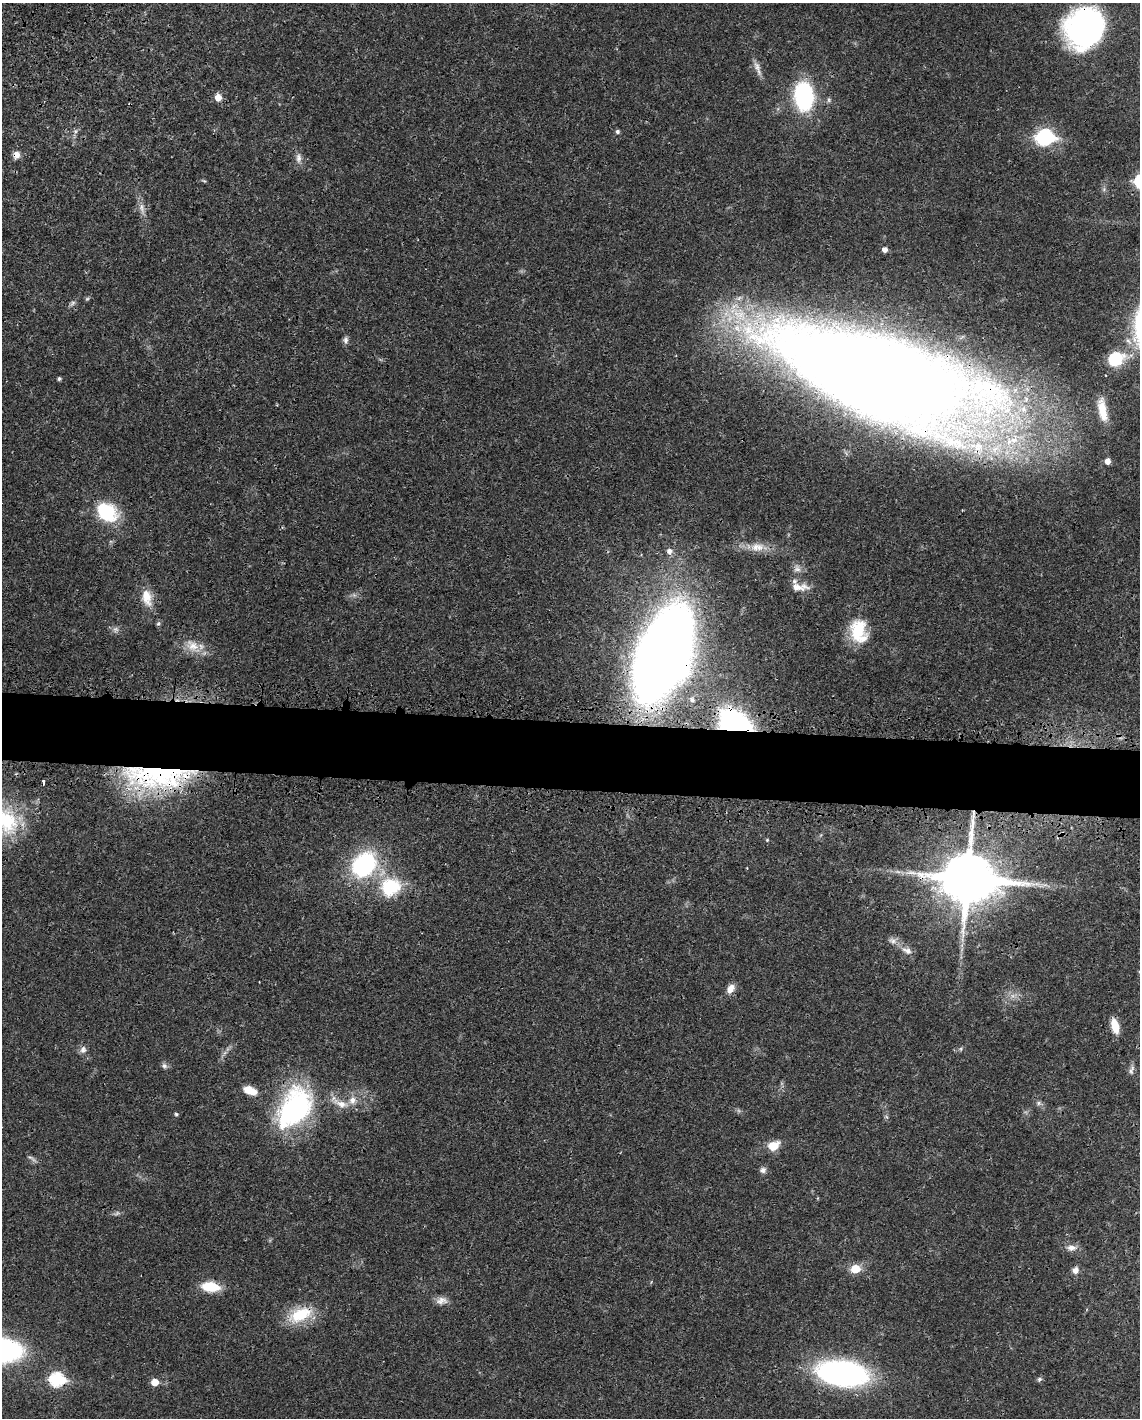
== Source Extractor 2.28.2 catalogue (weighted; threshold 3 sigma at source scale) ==
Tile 6 of 4 x 3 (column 2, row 2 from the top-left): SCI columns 1230-2367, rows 1674-3089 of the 4733 x 4651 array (HDU 1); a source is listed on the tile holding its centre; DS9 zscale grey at full resolution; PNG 1142 x 1420 px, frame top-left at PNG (2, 3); no overlay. Shown black and unused: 5% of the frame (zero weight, under 3 of 4 exposures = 7% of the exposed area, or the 3 px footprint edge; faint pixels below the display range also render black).
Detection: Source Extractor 2.28.2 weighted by HDU 2 'WHT'; one run over the whole footprint, this tile lists its part. Background 0.0165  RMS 0.0028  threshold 0.0125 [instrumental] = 3 sigma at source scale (4.5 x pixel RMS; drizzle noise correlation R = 1.50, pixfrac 1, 0.05/0.05 arcsec/px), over >= 5 px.
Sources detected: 69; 2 too faint to see at this stretch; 1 cosmic-ray / hot-pixel residue — not listed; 3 inside a brighter listed object's ellipse — not listed separately; the other 63 listed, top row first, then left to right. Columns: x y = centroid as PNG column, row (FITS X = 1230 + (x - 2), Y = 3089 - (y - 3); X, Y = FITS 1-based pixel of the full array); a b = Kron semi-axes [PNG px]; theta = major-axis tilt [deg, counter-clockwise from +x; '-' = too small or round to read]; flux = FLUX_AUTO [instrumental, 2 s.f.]
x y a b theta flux
1084 27 36 32 57 70
757 68 22 6 -69 1.9
804 96 26 17 -87 32
218 97 6 6 - 3.1
617 131 5 4 - 0.72
1045 137 10 7 15 66
16 155 9 8 - 1.7
298 158 13 7 -87 1.5
204 181 6 3 -19 0.35
141 208 13 6 -80 1.6
885 249 5 5 - 1.5
73 303 10 5 43 0.74
346 340 8 6 79 0.99
1116 359 15 12 33 11
876 375 130 46 -17 1200
59 378 4 4 - 0.58
1102 410 30 10 -79 5.4
1108 461 5 5 - 1.8
107 512 29 21 -35 14
757 547 21 12 2 4
669 551 7 7 - 1.3
797 569 11 9 -69 1.5
799 587 25 9 -1 3.1
147 598 24 13 -77 4.6
158 624 6 5 - 0.45
858 630 27 18 82 11
193 646 20 14 -42 4.5
664 653 62 32 68 490
692 700 10 7 -59 1.3
735 725 20 14 -31 92
157 776 88 27 -2 49
6 821 43 31 -51 22
767 840 4 3 - 0.26
364 865 24 19 50 34
898 872 7 4 -19 0.67
968 878 17 15 -5 1800
391 887 25 22 21 15
893 941 12 8 -14 1.5
907 951 16 9 -26 1.9
731 989 12 8 54 2.3
1115 1026 15 7 -75 4.5
961 1049 6 4 -72 0.36
83 1050 10 8 70 1.2
164 1066 8 7 - 0.86
1131 1070 14 6 70 1
250 1090 15 8 -21 4.4
1039 1103 7 6 - 0.73
341 1104 25 9 -20 3.7
295 1108 45 28 58 50
176 1114 5 4 - 0.41
773 1146 10 8 24 5.2
30 1157 8 3 -19 0.54
763 1170 8 8 - 0.96
1071 1248 12 7 -1 1.9
855 1269 7 6 - 6.4
1075 1270 8 7 - 1.6
211 1287 20 10 -6 7.4
442 1301 15 10 7 1.9
300 1315 34 17 24 10
843 1373 46 22 -8 72
57 1379 8 7 - 39
1039 1379 6 6 - 0.59
155 1382 5 5 - 4.2
Overlapping masked pixels (flux is a lower limit): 9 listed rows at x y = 1084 27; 16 155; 876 375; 664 653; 735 725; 157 776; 6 821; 968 878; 300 1315
Isophote crosses this tile's border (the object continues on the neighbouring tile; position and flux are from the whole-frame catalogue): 2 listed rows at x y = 876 375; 6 821